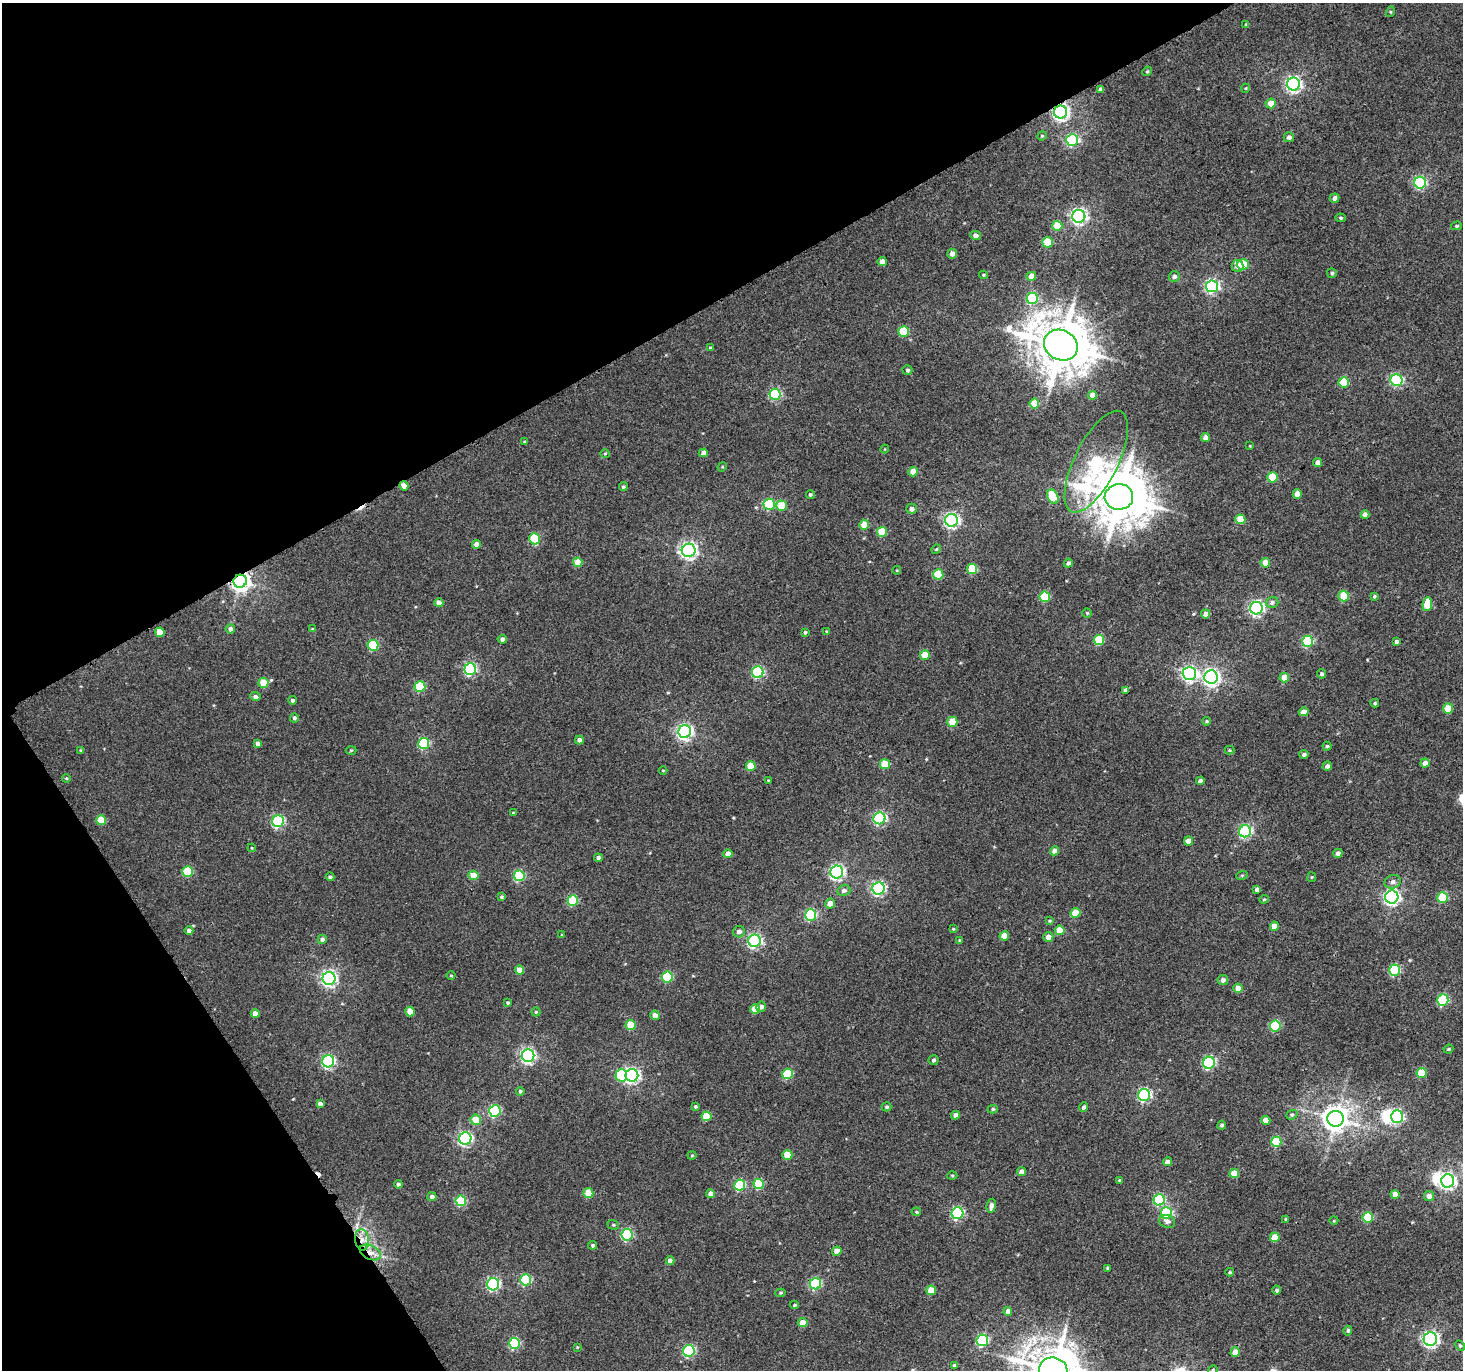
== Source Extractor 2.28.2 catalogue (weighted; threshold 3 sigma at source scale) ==
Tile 5 of 4 x 4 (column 1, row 2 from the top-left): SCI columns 22-1482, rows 2926-4293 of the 5883 x 5787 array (HDU 1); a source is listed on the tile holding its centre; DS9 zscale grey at full resolution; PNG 1465 x 1372 px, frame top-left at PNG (2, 3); each listed source drawn as its Kron ellipse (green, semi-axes under 4 px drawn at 4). Shown black and unused: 29% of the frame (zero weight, under 3 of 4 exposures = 2% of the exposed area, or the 3 px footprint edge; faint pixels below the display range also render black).
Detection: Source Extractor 2.28.2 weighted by HDU 2 'WHT'; one run over the whole footprint, this tile lists its part. Background 0.00159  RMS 0.0052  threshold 0.0235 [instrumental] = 3 sigma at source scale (4.5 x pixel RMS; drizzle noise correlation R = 1.50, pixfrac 1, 0.0396/0.0396 arcsec/px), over >= 5 px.
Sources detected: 275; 3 inside a brighter object's white glare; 2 cosmic-ray / hot-pixel residue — neither listed nor drawn; the other 270 listed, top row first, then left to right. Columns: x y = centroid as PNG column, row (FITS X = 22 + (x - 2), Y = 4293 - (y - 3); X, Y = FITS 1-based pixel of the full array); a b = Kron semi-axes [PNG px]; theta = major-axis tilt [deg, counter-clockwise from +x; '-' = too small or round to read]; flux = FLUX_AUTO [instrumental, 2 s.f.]
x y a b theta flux
1390 12 5 3 - 0.53
1246 24 4 3 - 0.45
1147 71 5 4 - 0.76
1293 84 6 6 - 150
1246 88 4 3 - 0.42
1101 89 4 4 - 1.5
1271 103 5 5 - 5.6
1060 112 6 6 - 180
1042 136 5 4 - 0.53
1289 137 5 5 - 1.7
1072 140 6 6 - 69
1420 183 6 6 - 63
1335 198 5 4 - 2.1
1079 216 6 6 - 160
1341 218 5 4 - 0.69
1057 226 5 5 - 12
1456 226 5 4 - 0.83
975 235 5 4 - 1.8
1048 242 5 5 - 16
952 254 5 5 - 3.5
882 262 4 4 - 4
1243 265 5 5 - 23
1237 266 6 6 - 2.9
1332 273 5 5 - 0.92
983 275 4 4 - 0.6
1031 276 5 4 - 7.7
1174 276 5 5 - 1.9
1212 286 6 6 - 94
1032 299 5 5 - 42
903 331 5 5 - 21
1061 345 17 15 -28 2600
710 347 4 3 - 0.5
907 370 5 5 - 0.99
1397 380 6 6 - 64
1344 382 5 5 - 18
775 394 5 5 - 50
1092 395 4 4 - 5.1
1034 404 5 5 - 14
1205 438 4 4 - 3.7
525 442 4 4 - 0.77
1250 446 3 2 - 0.33
885 449 4 4 - 0.48
703 453 4 4 - 3
605 454 5 4 - 0.58
1096 462 56 21 63 71
1318 463 4 4 - 3.2
722 467 5 4 - 0.57
913 472 4 4 - 6.8
1272 477 5 5 - 22
404 486 4 4 - 4.7
623 487 4 4 - 0.9
810 494 4 4 - 0.86
1297 494 4 4 - 5.6
1053 497 7 5 -63 17
1119 497 14 13 - 2500
769 504 5 5 - 42
781 506 5 5 - 11
912 509 5 5 - 2.4
1365 515 4 4 - 2.6
1240 519 5 5 - 13
951 520 6 6 - 150
864 525 5 5 - 7.2
882 532 5 5 - 16
535 539 6 5 - 23
477 544 4 4 - 3.6
936 549 5 4 - 0.68
689 550 7 6 - 180
578 562 4 4 - 8.1
1068 563 5 4 - 1.4
1265 563 4 4 - 7.1
972 569 5 5 - 19
897 570 4 3 - 0.43
938 574 5 5 - 20
240 581 7 6 - 320
1344 596 5 5 - 16
1374 596 3 3 - 0.81
1045 597 5 5 - 22
1272 602 6 5 - 1.4
439 603 4 4 - 3.9
1427 604 7 5 83 13
1256 608 6 6 - 130
1087 613 5 4 - 0.65
1206 614 4 4 - 3.2
230 629 4 4 - 2.2
312 629 4 3 - 0.48
827 631 4 3 - 0.48
160 632 5 4 - 8.4
805 632 3 3 - 0.72
502 639 4 4 - 2.2
1099 640 5 5 - 23
1308 641 5 5 - 42
1396 642 3 3 - 1.2
373 645 5 5 - 35
925 655 5 5 - 9.3
470 669 6 6 - 71
758 672 6 5 - 63
1189 674 7 6 - 140
1322 674 4 4 - 1.3
1211 677 7 6 - 180
1284 678 5 4 - 9.3
263 683 5 5 - 11
420 686 5 5 - 26
1125 690 4 3 - 1.3
255 697 5 4 - 1.9
292 700 4 4 - 1.2
1375 703 4 3 - 0.7
1448 708 5 5 - 11
1304 712 5 4 - 4.5
294 718 4 4 - 1.3
1207 721 4 4 - 0.86
952 722 5 5 - 12
685 732 6 6 - 150
579 740 4 4 - 2.8
424 743 5 5 - 43
258 744 4 4 - 2.2
1327 746 4 4 - 0.76
351 750 5 3 - 0.5
1229 750 5 4 - 0.62
81 751 4 3 - 0.83
1304 754 4 4 - 1.2
1425 763 5 4 - 3.1
885 764 5 5 - 16
751 766 5 5 - 12
1327 766 5 4 - 1.7
663 770 4 3 - 0.42
66 778 4 3 - 0.52
768 780 3 2 - 0.39
1200 781 4 4 - 2
513 812 4 3 - 0.43
879 818 6 6 - 80
101 820 5 5 - 14
278 821 6 6 - 69
1245 831 6 6 - 87
1189 841 4 4 - 5
252 848 4 4 - 0.45
1054 851 4 4 - 3.9
1338 853 4 4 - 2.2
728 854 4 4 - 4.2
598 858 4 4 - 1.5
188 871 5 5 - 27
837 872 6 6 - 130
473 875 5 4 - 8
1242 875 6 3 19 0.57
519 876 5 5 - 40
330 877 4 3 - 1.2
1312 877 5 4 - 0.53
1392 882 8 6 18 2.6
878 888 6 6 - 100
1257 889 4 4 - 2.1
844 890 6 5 - 1.9
501 897 4 4 - 0.71
1392 897 6 6 - 170
1442 898 5 5 - 27
1264 899 5 4 - 0.62
573 900 5 5 - 34
830 904 5 5 - 4.2
1076 913 5 5 - 13
811 915 5 5 - 54
1049 921 4 4 - 0.58
1274 926 4 4 - 5
953 929 4 3 - 0.5
189 930 4 4 - 1.4
1060 930 5 5 - 8.9
739 932 6 5 - 2.1
562 935 4 3 - 0.49
1004 936 5 4 - 8.4
1048 937 5 5 - 3.5
322 939 5 4 - 1.8
960 940 3 3 - 0.69
754 941 6 6 - 100
520 970 4 4 - 6.3
1395 970 5 5 - 39
451 975 4 3 - 0.5
667 977 5 5 - 33
329 978 6 6 - 160
1223 980 5 5 - 1.7
1238 988 5 4 - 4.4
1443 1000 5 5 - 48
508 1003 4 4 - 0.84
761 1007 5 4 - 2.4
755 1009 5 5 - 11
410 1012 5 5 - 6.8
536 1012 4 4 - 0.62
255 1014 4 4 - 4.1
655 1015 5 4 - 3.4
631 1025 5 5 - 15
1275 1026 5 5 - 35
1448 1049 5 3 - 0.67
528 1056 6 6 - 130
933 1060 5 5 - 1.1
328 1061 6 6 - 86
1209 1063 6 6 - 75
1422 1073 5 5 - 18
787 1074 5 5 - 27
621 1075 6 5 - 30
632 1075 6 6 - 150
520 1091 4 4 - 0.91
1144 1095 6 6 - 87
320 1104 4 4 - 2.2
695 1106 4 4 - 0.78
887 1107 5 4 - 0.98
1083 1107 5 4 - 1.6
993 1109 5 4 - 0.86
495 1111 6 5 - 56
955 1115 4 4 - 2.2
1292 1115 6 4 21 0.75
706 1116 5 5 - 17
1397 1117 6 6 - 79
1335 1119 8 8 - 630
476 1120 5 5 - 9.8
1266 1120 4 4 - 6
1222 1125 4 4 - 1.1
465 1139 6 6 - 110
1276 1142 5 5 - 23
692 1155 4 4 - 0.54
787 1155 5 5 - 14
1167 1162 4 4 - 3
1021 1172 4 4 - 3.1
1234 1173 5 4 - 8.8
952 1176 5 3 - 0.59
1120 1180 4 3 - 0.82
1448 1181 7 6 - 180
398 1184 4 4 - 1.6
759 1184 5 5 - 23
740 1185 5 5 - 47
588 1193 5 5 - 13
711 1194 4 4 - 3.8
1395 1194 4 4 - 4
1429 1196 5 5 - 2.7
432 1197 4 4 - 2.3
1159 1200 6 5 - 49
461 1201 5 5 - 30
991 1206 7 4 81 2.3
916 1212 5 4 - 0.74
957 1213 6 6 - 59
1166 1213 5 5 - 43
1368 1217 5 5 - 26
1286 1219 4 3 - 0.57
1167 1221 8 6 -22 2.2
1334 1221 4 3 - 0.4
613 1225 6 4 -20 0.75
627 1235 6 5 - 55
1275 1237 5 5 - 9.2
362 1240 11 7 -83 4.5
593 1245 4 4 - 0.98
837 1251 4 4 - 6.3
370 1252 11 6 -26 3.8
670 1261 4 4 - 3.8
1108 1268 4 3 - 1.1
1230 1272 4 3 - 0.69
526 1280 5 5 - 38
493 1284 6 6 - 80
815 1284 6 5 - 51
931 1290 5 4 - 10
1277 1290 4 4 - 1.2
780 1293 5 4 - 0.64
795 1305 4 3 - 0.77
1008 1311 4 4 - 3.5
803 1323 5 4 - 6
1348 1331 5 4 - 1
1430 1339 7 6 - 160
982 1340 6 5 - 58
514 1343 5 5 - 42
1460 1346 6 4 -62 0.72
577 1347 3 3 - 0.43
689 1351 6 5 - 61
1235 1352 4 4 - 6.1
954 1365 4 4 - 0.86
1053 1370 14 13 - 2100
1213 1370 5 4 - 0.63
Overlapping masked pixels (flux is a lower limit): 5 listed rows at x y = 1060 112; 404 486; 240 581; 362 1240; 370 1252
Isophote crosses this tile's border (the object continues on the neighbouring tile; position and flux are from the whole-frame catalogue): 2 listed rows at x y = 1053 1370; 1213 1370